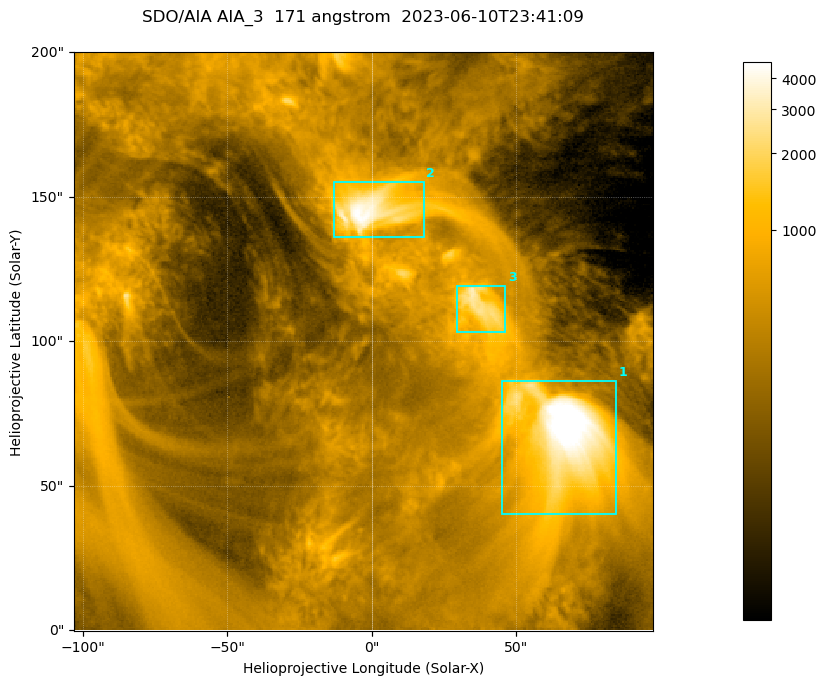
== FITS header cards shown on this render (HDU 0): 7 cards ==
TELESCOP= 'SDO/AIA '           / For AIA: SDO/AIA
INSTRUME= 'AIA_3   '           / For AIA: AIA_ATA1, AIA_ATA2, AIA_ATA3 or AIA_AT
WAVELNTH=                  171 / [angstrom] Wavelength
WAVEUNIT= 'angstrom'           / Wavelength unit: angstrom
DATE-OBS= '2023-06-10T23:41:09.351' / [ISO] Date when observation started; ISO 8
CTYPE1  = 'HPLN-TAN'           / CTYPE1; Typically HPLN
CTYPE2  = 'HPLT-TAN'           / CTYPE2; Typically HPLT

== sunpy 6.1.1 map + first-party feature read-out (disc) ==
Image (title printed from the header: SDO/AIA AIA_3  171 angstrom  2023-06-10T23:41:09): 334 x 334 px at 0.599 arcsec/px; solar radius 945 arcsec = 1577 px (partial field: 1.4% of the solar disc is inside the frame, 100% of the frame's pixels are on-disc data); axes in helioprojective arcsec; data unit not stated in the header (colour bar unlabelled)
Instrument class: DISC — disc imager (sunpy class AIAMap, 171 A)
Bright regions (active regions / flare kernels): reference = the on-disc median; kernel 3 px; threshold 5 sigma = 1088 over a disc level ~353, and >= 1.15x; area >= 111 px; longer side >= 4 px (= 2.4 arcsec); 3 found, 3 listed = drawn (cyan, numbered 1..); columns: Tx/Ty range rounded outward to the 2 arcsec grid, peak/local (2 s.f.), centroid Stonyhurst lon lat
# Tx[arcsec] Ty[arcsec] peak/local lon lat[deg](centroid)
1 44..86 40..86 19 +4 +4
2 -14..18 136..156 13 +0 +9
3 28..46 102..120 8.6 +2 +7